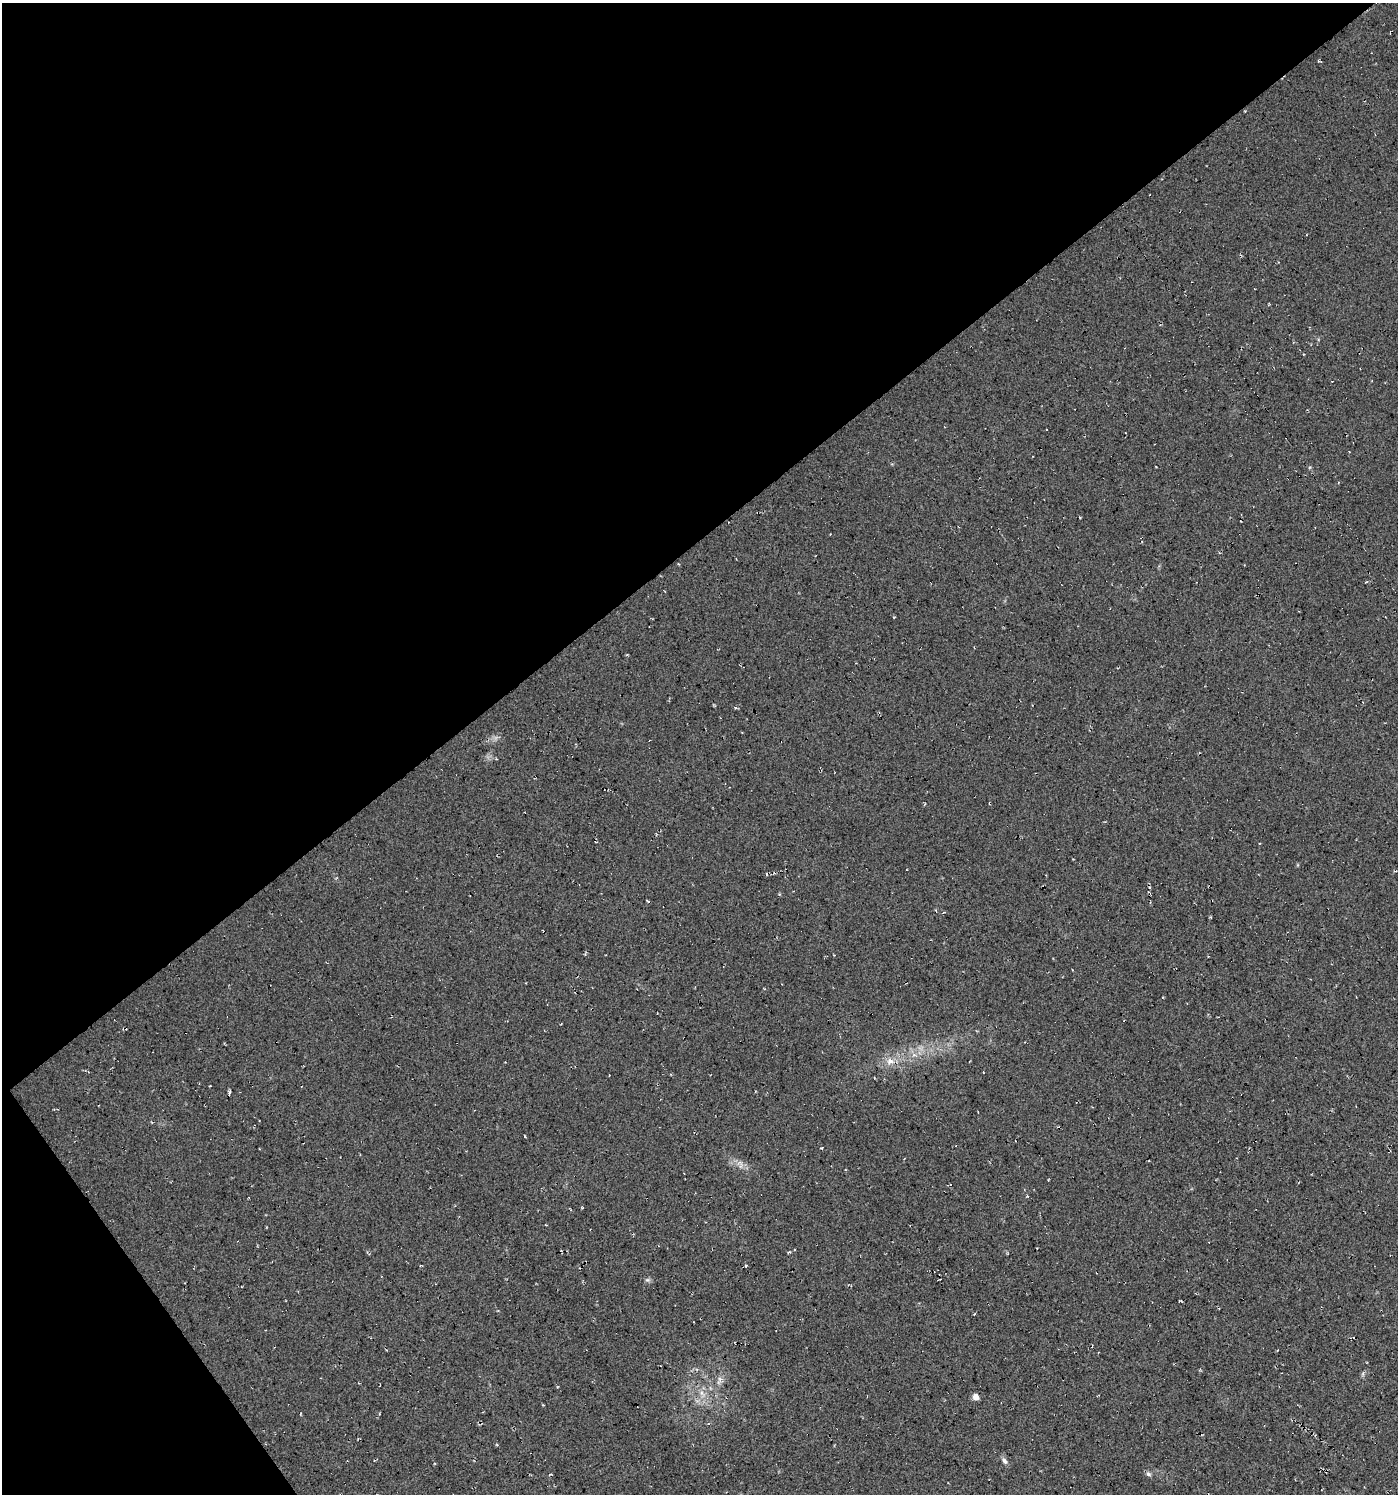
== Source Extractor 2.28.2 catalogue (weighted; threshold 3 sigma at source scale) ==
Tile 5 of 4 x 4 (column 1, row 2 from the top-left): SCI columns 130-1525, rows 2985-4476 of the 5906 x 5968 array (HDU 1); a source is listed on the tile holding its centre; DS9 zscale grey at full resolution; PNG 1400 x 1496 px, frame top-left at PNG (2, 3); no overlay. Shown black and unused: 39% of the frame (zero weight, under 2 of 3 exposures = <1% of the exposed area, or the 3 px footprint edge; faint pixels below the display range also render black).
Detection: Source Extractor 2.28.2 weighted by HDU 2 'WHT'; one run over the whole footprint, this tile lists its part. Background 0.03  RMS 0.013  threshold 0.0577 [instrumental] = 3 sigma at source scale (4.5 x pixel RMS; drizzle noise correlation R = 1.50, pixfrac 1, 0.0396/0.0396 arcsec/px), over >= 5 px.
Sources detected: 9; all 9 listed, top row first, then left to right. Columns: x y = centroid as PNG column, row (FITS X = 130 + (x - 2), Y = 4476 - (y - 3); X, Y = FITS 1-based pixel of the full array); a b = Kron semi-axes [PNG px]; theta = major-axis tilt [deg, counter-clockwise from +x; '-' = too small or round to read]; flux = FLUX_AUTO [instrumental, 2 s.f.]
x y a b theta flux
648 901 5 2 - 1.1
890 1061 12 9 1 11
821 1148 3 2 - 0.99
740 1164 13 7 -63 6.7
648 1280 7 5 -10 2.6
702 1393 8 5 -61 5.1
975 1397 5 4 - 13
1004 1461 11 5 -50 4.2
1148 1474 8 5 -40 3